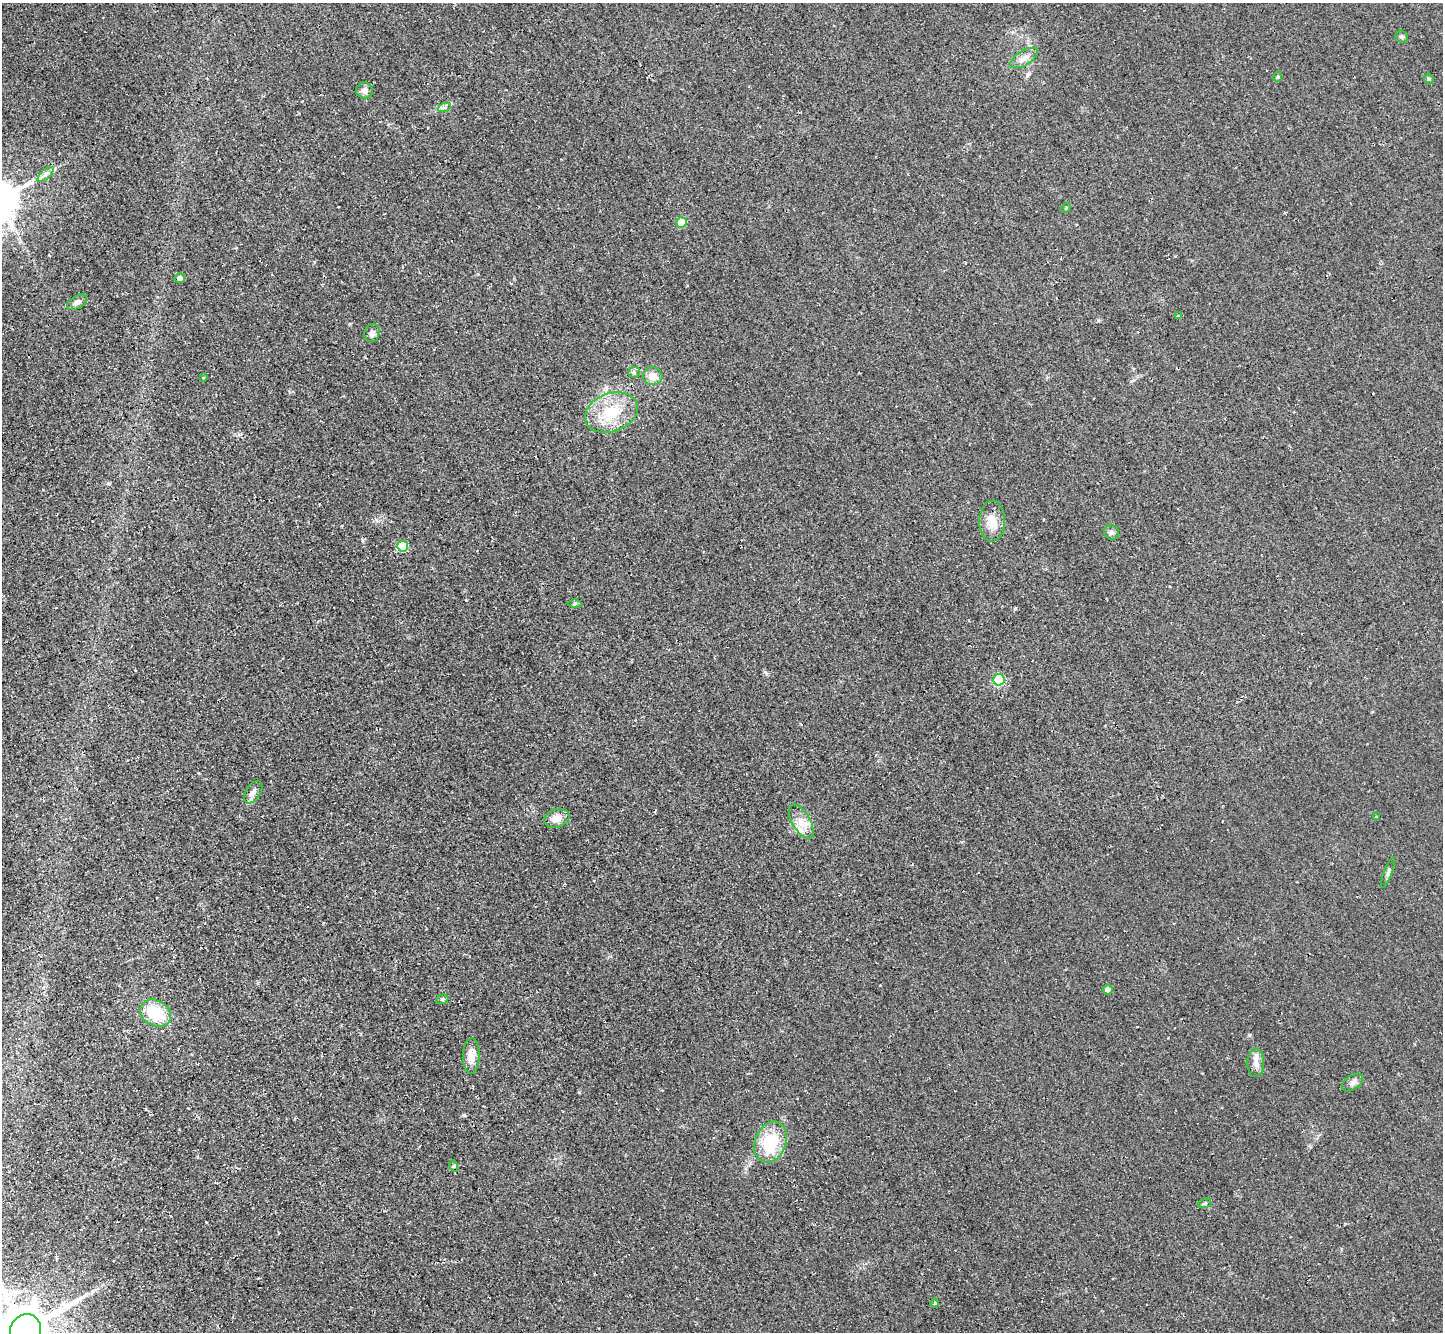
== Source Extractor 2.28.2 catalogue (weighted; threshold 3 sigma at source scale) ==
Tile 7 of 4 x 4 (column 3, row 2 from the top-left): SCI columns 2942-4382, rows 2980-4309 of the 5844 x 5824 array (HDU 1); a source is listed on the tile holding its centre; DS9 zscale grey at full resolution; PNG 1445 x 1334 px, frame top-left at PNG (2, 3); each listed source drawn as its Kron ellipse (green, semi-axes under 4 px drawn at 4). Shown black and unused: <1% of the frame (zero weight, under 2 of 3 exposures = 3% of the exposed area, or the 3 px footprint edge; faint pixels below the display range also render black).
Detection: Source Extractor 2.28.2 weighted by HDU 2 'WHT'; one run over the whole footprint, this tile lists its part. Background 0.0372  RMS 0.013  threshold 0.0565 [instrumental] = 3 sigma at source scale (4.5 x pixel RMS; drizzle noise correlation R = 1.50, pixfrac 1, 0.05/0.05 arcsec/px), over >= 5 px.
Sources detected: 39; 1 inside a brighter listed object's ellipse — not listed separately; the other 38 listed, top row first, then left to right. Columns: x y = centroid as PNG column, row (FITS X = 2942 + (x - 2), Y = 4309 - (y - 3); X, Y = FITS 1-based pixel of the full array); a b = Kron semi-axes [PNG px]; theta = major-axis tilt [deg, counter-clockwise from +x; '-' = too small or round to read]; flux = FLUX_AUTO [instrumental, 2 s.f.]
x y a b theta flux
1401 36 6 6 - 2.4
1024 58 15 7 32 8.5
1278 77 4 4 - 1.3
1429 79 5 5 - 1.7
364 90 8 8 - 6.6
444 108 7 4 18 2.7
46 174 10 4 42 4.4
1066 208 5 4 - 1.3
682 222 5 5 - 26
180 278 5 5 - 6.8
77 302 11 6 31 5.4
1178 316 4 3 - 0.96
372 333 9 7 68 4.9
634 372 6 5 - 2.3
653 376 10 9 - 12
203 378 4 3 - 0.92
611 412 27 19 20 48
992 521 20 13 89 18
1111 532 8 7 - 3.5
403 546 5 5 - 53
575 603 6 4 1 2
999 680 6 5 - 87
253 792 13 7 56 6.4
1377 817 3 3 - 1.2
557 818 13 9 19 13
801 822 19 9 -60 14
1388 872 16 3 69 2.9
1108 990 5 4 - 6.6
442 999 6 4 21 2.2
156 1013 16 12 -29 45
471 1056 18 8 89 15
1256 1063 14 8 -89 8.7
1352 1082 12 7 34 5.2
771 1142 21 15 68 54
454 1166 5 3 - 1.6
1204 1203 7 4 19 1.9
935 1303 5 4 - 1.4
25 1330 16 15 - 6300
Overlapping masked pixels (flux is a lower limit): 1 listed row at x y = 25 1330
Isophote crosses this tile's border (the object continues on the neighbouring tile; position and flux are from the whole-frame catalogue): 1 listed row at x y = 25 1330
Unlisted compact peaks at least as high as the median listed source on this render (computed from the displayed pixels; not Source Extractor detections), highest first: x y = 1250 1035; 1015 608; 464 1115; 362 540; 1098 320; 466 600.